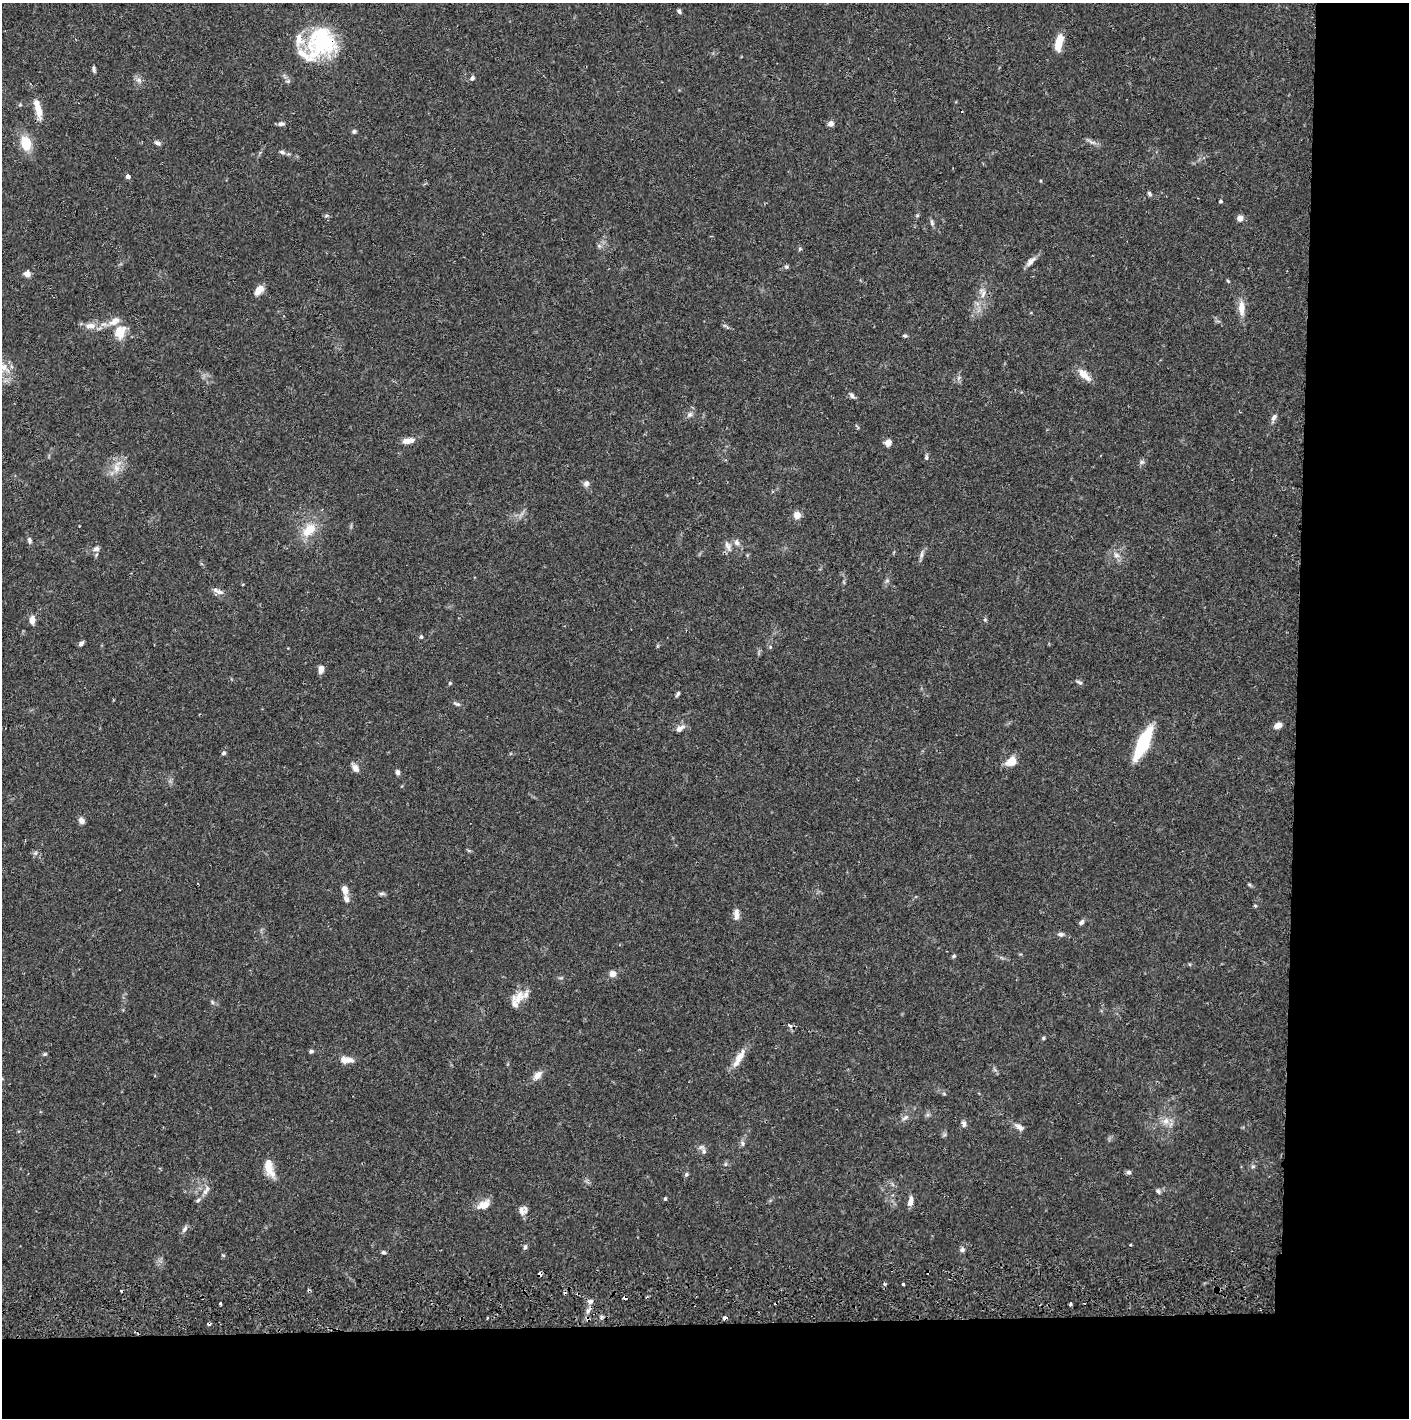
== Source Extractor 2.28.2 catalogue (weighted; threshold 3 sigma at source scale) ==
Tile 9 of 3 x 3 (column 3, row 3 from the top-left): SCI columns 2850-4256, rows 56-1471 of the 4263 x 4373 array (HDU 1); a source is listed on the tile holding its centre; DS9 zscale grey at full resolution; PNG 1411 x 1420 px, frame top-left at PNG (2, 3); no overlay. Shown black and unused: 14% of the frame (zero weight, under 2 of 3 exposures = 3% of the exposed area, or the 3 px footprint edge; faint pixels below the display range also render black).
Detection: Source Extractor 2.28.2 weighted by HDU 2 'WHT'; one run over the whole footprint, this tile lists its part. Background 0.0683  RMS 0.0049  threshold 0.0219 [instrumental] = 3 sigma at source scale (4.5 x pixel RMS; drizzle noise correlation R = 1.50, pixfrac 1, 0.05/0.05 arcsec/px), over >= 5 px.
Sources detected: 130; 4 cosmic-ray / hot-pixel residue — not listed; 7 inside a brighter listed object's ellipse — not listed separately; the other 119 listed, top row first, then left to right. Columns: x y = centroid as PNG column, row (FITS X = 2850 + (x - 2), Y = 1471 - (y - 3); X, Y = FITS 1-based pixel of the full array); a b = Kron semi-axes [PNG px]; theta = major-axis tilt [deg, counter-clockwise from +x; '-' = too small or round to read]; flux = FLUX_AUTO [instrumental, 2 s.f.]
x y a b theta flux
679 11 6 4 -61 0.95
322 41 33 29 55 45
1059 42 18 7 79 8.7
94 69 7 4 -83 1.1
472 78 6 5 - 1.3
138 80 9 6 -27 1.7
288 81 6 4 11 0.9
38 109 21 7 -75 7.5
831 123 7 7 - 2
281 124 9 6 2 1.4
354 131 6 5 - 0.89
1092 142 13 4 -17 1.7
26 143 15 11 -76 11
157 143 8 5 -29 1.4
282 152 8 5 -21 1.2
128 176 4 4 - 1.7
1149 194 7 5 -52 0.92
1220 201 4 3 - 1.4
326 216 6 3 18 0.68
1240 218 7 7 - 2.2
932 223 8 5 -76 1.1
599 246 6 5 - 0.94
800 249 5 5 - 0.65
1030 261 16 6 48 2.7
786 267 6 6 - 0.85
27 274 7 6 - 2.7
1228 281 5 4 - 0.52
259 290 12 6 50 4.8
983 294 13 6 75 2.9
1241 308 21 8 -88 5.3
90 326 18 8 2 4.6
120 332 18 13 69 8.1
905 336 6 4 -13 0.75
1082 373 14 11 -30 4
852 396 9 5 -45 1.3
690 414 8 7 - 1.6
1274 417 10 6 57 1.6
408 441 15 6 9 3.7
888 442 6 5 - 3.9
926 457 7 4 -89 0.94
1142 462 7 6 - 1.1
116 468 12 9 -72 4.4
586 484 8 7 - 1.8
797 515 7 7 - 4.2
309 530 23 14 44 10
29 540 9 5 -80 1.2
737 542 8 7 - 2.1
728 546 15 7 -66 2.5
96 549 9 7 16 1.8
921 555 11 5 77 1.6
1116 555 10 6 -44 2.3
216 590 13 7 -27 2.3
32 620 11 7 85 2.8
985 620 5 4 - 0.63
421 637 5 5 - 0.87
81 643 6 4 46 1.4
770 647 5 4 - 0.58
321 669 10 6 81 2.4
1079 682 9 4 -30 1
450 683 5 4 - 0.54
678 694 7 4 58 0.94
457 704 11 4 -18 1.2
1278 725 9 6 22 2.7
680 728 13 7 31 2.5
1143 743 33 10 65 31
224 753 6 4 16 0.86
1011 761 16 11 36 5.2
355 768 10 7 -51 2.7
398 772 6 5 - 1.5
81 820 8 6 -59 2.2
35 853 6 4 44 0.92
345 890 11 7 -75 2.9
382 893 9 4 -8 0.97
736 915 15 6 -89 2.7
1081 922 7 5 55 1.3
1060 934 8 6 -3 1.4
954 956 6 4 22 0.7
612 974 7 6 - 3.4
519 997 22 13 41 6.6
212 1002 6 4 -71 0.74
790 1025 7 4 -38 1.1
1043 1038 4 4 - 0.72
311 1051 6 4 19 1.1
45 1054 6 4 43 0.67
739 1057 25 9 58 5.9
347 1060 17 8 -6 4.6
538 1075 12 7 41 3.6
905 1118 10 6 37 1.6
1166 1121 11 9 -12 3.6
964 1123 9 6 -82 1.4
1019 1127 13 7 -30 2.4
743 1143 8 5 86 1.2
704 1151 10 6 -79 1.7
725 1164 6 5 - 0.78
1253 1166 6 4 19 0.72
269 1167 23 9 -75 7.5
1129 1172 6 5 - 1.2
686 1174 6 5 - 0.89
206 1191 15 6 56 2.5
1158 1191 7 5 -40 1.1
665 1199 3 3 - 1.1
910 1201 12 6 79 3
483 1205 17 9 26 5.3
523 1210 11 10 - 2.7
185 1229 10 5 54 1.4
1130 1245 3 2 - 0.56
525 1247 7 5 72 1.1
962 1250 7 6 - 1.3
383 1252 6 4 -13 0.82
223 1255 5 3 - 0.47
540 1274 4 4 - 2
884 1284 4 4 - 1.2
903 1284 3 3 - 1.6
590 1301 8 6 20 1.6
220 1304 3 3 - 1.2
1070 1304 3 3 - 0.91
588 1311 8 5 62 1.8
601 1317 6 4 72 0.84
725 1318 4 3 - 2.9
Overlapping masked pixels (flux is a lower limit): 4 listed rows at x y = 322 41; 540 1274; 588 1311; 725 1318